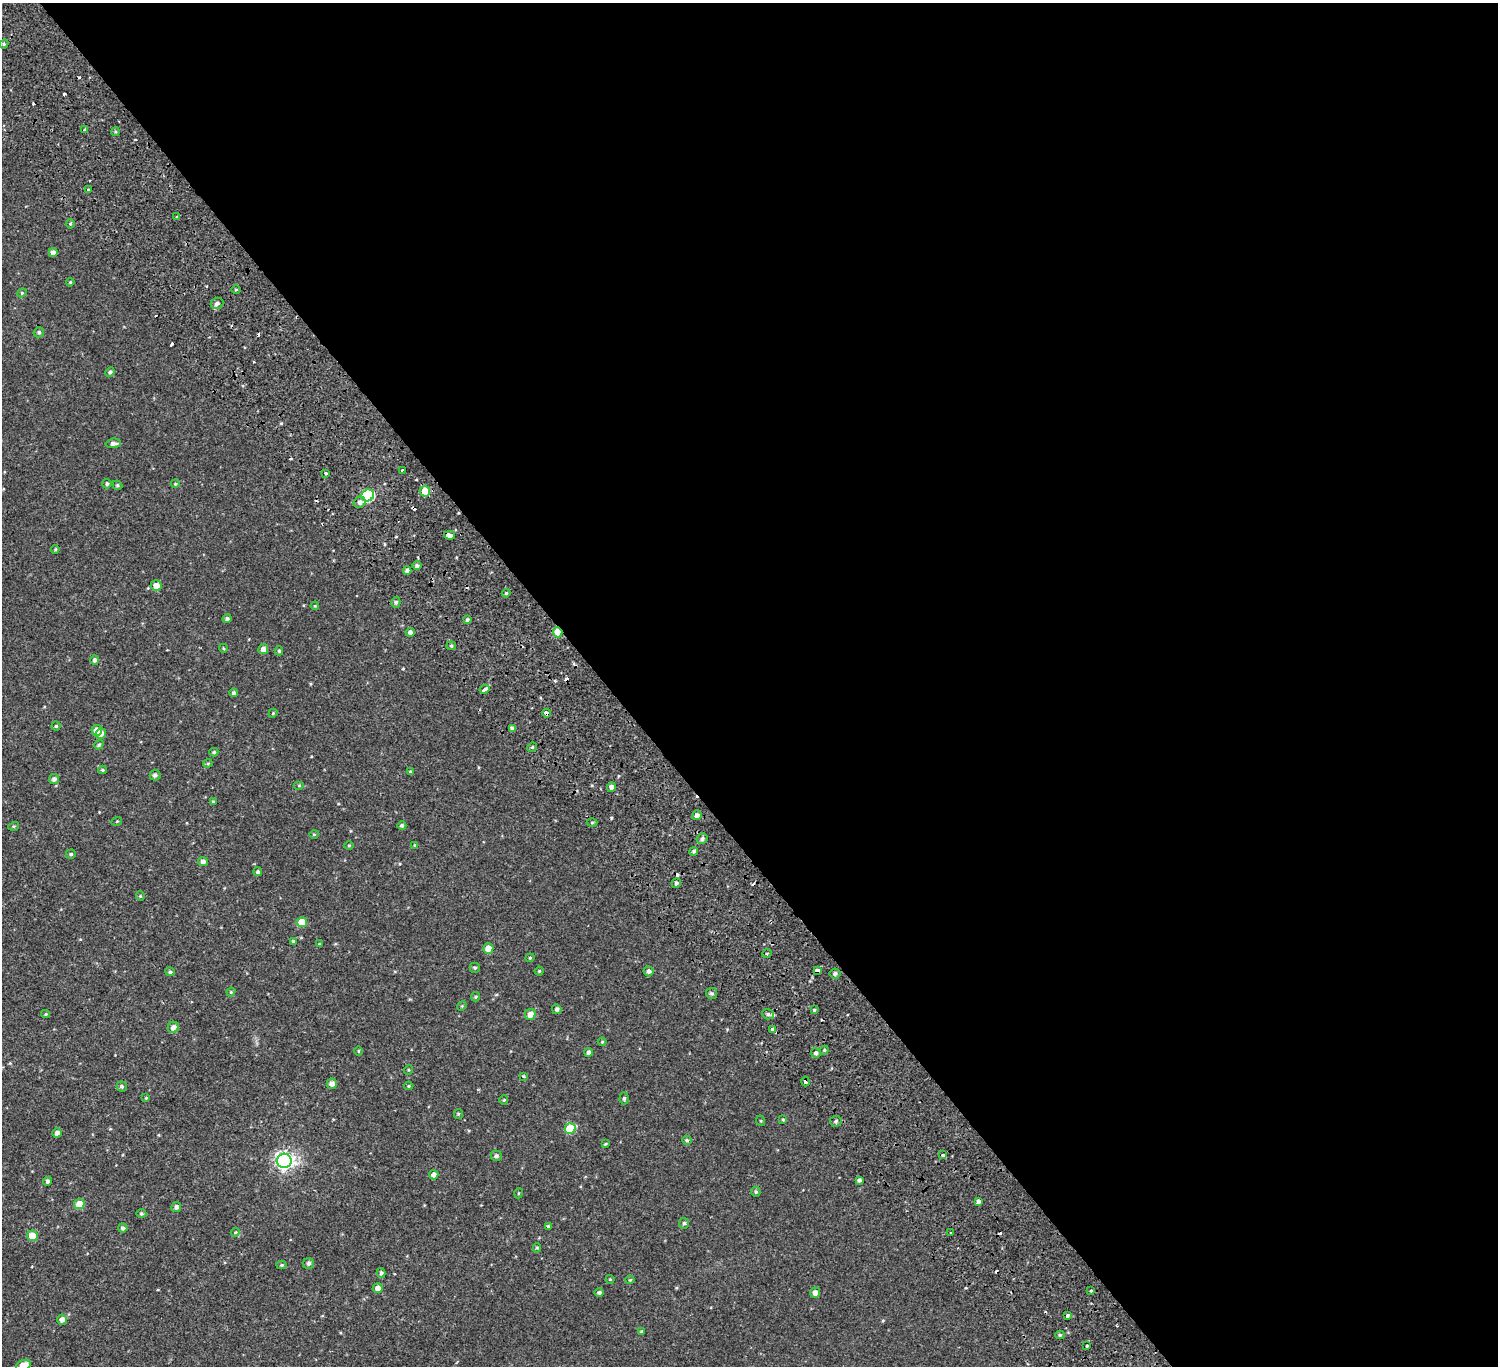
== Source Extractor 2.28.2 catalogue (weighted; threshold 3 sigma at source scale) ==
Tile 8 of 4 x 4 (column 4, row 2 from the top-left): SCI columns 4664-6159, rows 3173-4536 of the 6334 x 6281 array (HDU 1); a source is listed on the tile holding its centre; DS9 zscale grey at full resolution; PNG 1500 x 1368 px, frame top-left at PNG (2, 3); each listed source drawn as its Kron ellipse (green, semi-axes under 4 px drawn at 4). Shown black and unused: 60% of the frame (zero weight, under 2 of 3 exposures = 11% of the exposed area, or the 3 px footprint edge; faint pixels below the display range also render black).
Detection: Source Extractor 2.28.2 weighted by HDU 2 'WHT'; one run over the whole footprint, this tile lists its part. Background 0.00445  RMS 0.004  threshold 0.018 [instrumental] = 3 sigma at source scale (4.5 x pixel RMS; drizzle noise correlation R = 1.50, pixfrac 1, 0.0396/0.0396 arcsec/px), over >= 5 px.
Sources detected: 172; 19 cosmic-ray / hot-pixel residue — neither listed nor drawn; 1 inside a brighter listed object's ellipse — not listed separately; the other 152 listed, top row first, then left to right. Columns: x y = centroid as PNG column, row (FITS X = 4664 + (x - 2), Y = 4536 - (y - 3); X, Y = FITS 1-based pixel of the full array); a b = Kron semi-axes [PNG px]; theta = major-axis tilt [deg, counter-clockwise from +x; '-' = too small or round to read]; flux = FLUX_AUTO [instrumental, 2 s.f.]
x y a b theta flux
4 44 4 4 - 0.58
85 129 4 3 - 1.5
115 132 4 3 - 0.42
88 190 3 3 - 0.59
177 217 3 3 - 1.9
70 224 4 4 - 0.43
53 252 4 4 - 1.6
70 282 4 3 - 0.38
236 290 5 3 - 0.35
22 293 5 4 - 0.44
217 303 6 5 - 1.3
39 332 5 5 - 0.75
110 372 5 4 - 0.79
113 443 8 5 4 1.5
402 470 3 3 - 0.58
326 473 3 3 - 2.3
107 484 4 4 - 0.65
175 484 4 3 - 0.34
117 485 5 4 - 0.61
425 491 5 5 - 5.6
368 495 6 5 - 34
360 502 6 5 - 1.4
450 535 5 3 - 4.7
55 549 4 3 - 0.43
417 566 4 4 - 0.92
407 570 4 4 - 1.2
156 586 5 5 - 3.3
506 593 4 3 - 0.43
396 602 5 4 - 0.74
315 606 4 3 - 0.31
227 619 4 4 - 0.92
467 620 3 3 - 0.62
410 632 4 4 - 0.96
558 632 5 4 - 8.3
451 646 4 4 - 0.54
223 648 4 3 - 0.33
263 649 5 4 - 1.6
279 651 4 4 - 0.51
95 660 5 4 - 0.91
485 689 5 3 - 3.7
234 693 4 4 - 0.75
273 713 5 3 - 0.34
546 713 4 3 - 3.5
56 726 4 4 - 0.54
512 729 4 4 - 0.98
97 730 5 5 - 3.4
101 733 5 5 - 2.4
99 745 5 4 - 0.6
532 747 5 4 - 0.53
214 752 4 4 - 0.54
208 763 4 4 - 0.41
102 770 4 3 - 0.48
410 772 3 3 - 0.51
155 775 5 5 - 0.98
54 779 5 5 - 1.2
299 785 5 3 - 0.29
611 787 4 4 - 1.3
213 802 4 4 - 0.57
697 815 5 4 - 1.8
117 821 5 3 - 0.26
592 822 5 3 - 0.4
402 825 4 4 - 0.76
14 826 5 3 - 0.4
314 834 4 4 - 0.39
702 839 5 5 - 1
349 845 5 3 - 0.33
415 845 4 3 - 0.34
694 851 4 4 - 0.79
71 854 5 4 - 0.6
203 861 5 4 - 1.6
258 872 4 4 - 0.67
676 883 5 4 - 0.88
140 896 4 4 - 0.37
302 922 5 5 - 6.9
293 941 3 3 - 0.61
319 944 4 4 - 0.28
488 948 5 5 - 3.8
767 953 5 3 - 0.41
530 958 4 4 - 0.41
475 968 5 5 - 0.58
539 971 4 4 - 0.39
649 971 5 5 - 1.1
817 971 4 4 - 3.7
170 972 5 4 - 0.67
835 973 5 5 - 0.99
231 992 4 4 - 0.38
712 993 5 5 - 0.74
475 997 4 4 - 0.55
462 1006 5 4 - 0.36
557 1009 5 4 - 0.82
814 1010 3 3 - 1.6
46 1014 4 4 - 0.42
530 1014 6 5 - 3
768 1014 6 5 - 0.85
173 1027 6 5 - 1.8
772 1029 4 3 - 1.2
602 1042 4 4 - 0.36
824 1050 4 4 - 0.45
359 1051 5 3 - 0.33
589 1052 4 4 - 1.2
816 1053 5 4 - 0.83
408 1070 5 3 - 0.3
523 1076 4 4 - 0.41
805 1081 5 3 - 1.3
332 1084 5 5 - 1.9
122 1086 5 5 - 0.65
409 1086 4 4 - 0.41
146 1098 4 4 - 0.32
624 1098 6 4 88 0.58
504 1100 4 4 - 0.39
458 1114 5 4 - 0.41
783 1120 4 3 - 0.41
761 1121 5 3 - 0.28
836 1121 6 5 - 0.78
570 1128 5 5 - 12
57 1133 5 4 - 1.5
687 1140 4 4 - 0.52
605 1144 4 3 - 0.39
943 1155 3 3 - 2.9
496 1156 5 5 - 0.95
284 1161 7 7 - 150
434 1175 4 4 - 1.8
859 1180 4 3 - 0.84
48 1181 4 4 - 1.1
756 1192 5 4 - 0.58
519 1193 5 3 - 0.3
978 1202 4 3 - 1.2
79 1204 5 5 - 5.9
176 1207 5 5 - 1
141 1213 5 5 - 0.56
684 1223 5 5 - 0.69
548 1226 4 3 - 0.63
123 1228 4 4 - 0.81
235 1232 4 4 - 0.42
951 1233 2 2 - 0.43
32 1236 5 5 - 4.8
537 1248 4 4 - 0.48
309 1263 5 5 - 1
282 1265 5 4 - 0.53
381 1273 5 4 - 0.7
610 1279 4 4 - 0.32
630 1280 4 4 - 0.35
378 1288 5 5 - 2
1091 1291 3 3 - 0.82
599 1292 5 4 - 0.76
815 1292 5 5 - 1.8
1068 1315 4 3 - 0.76
62 1320 5 5 - 1.7
642 1331 4 3 - 0.52
1060 1335 4 4 - 0.59
1087 1346 3 3 - 1.3
23 1365 8 5 22 3.9
Overlapping masked pixels (flux is a lower limit): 6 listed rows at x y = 450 535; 558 632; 485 689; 546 713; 817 971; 805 1081
Isophote crosses this tile's border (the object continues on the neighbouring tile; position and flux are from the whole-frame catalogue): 1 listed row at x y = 23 1365